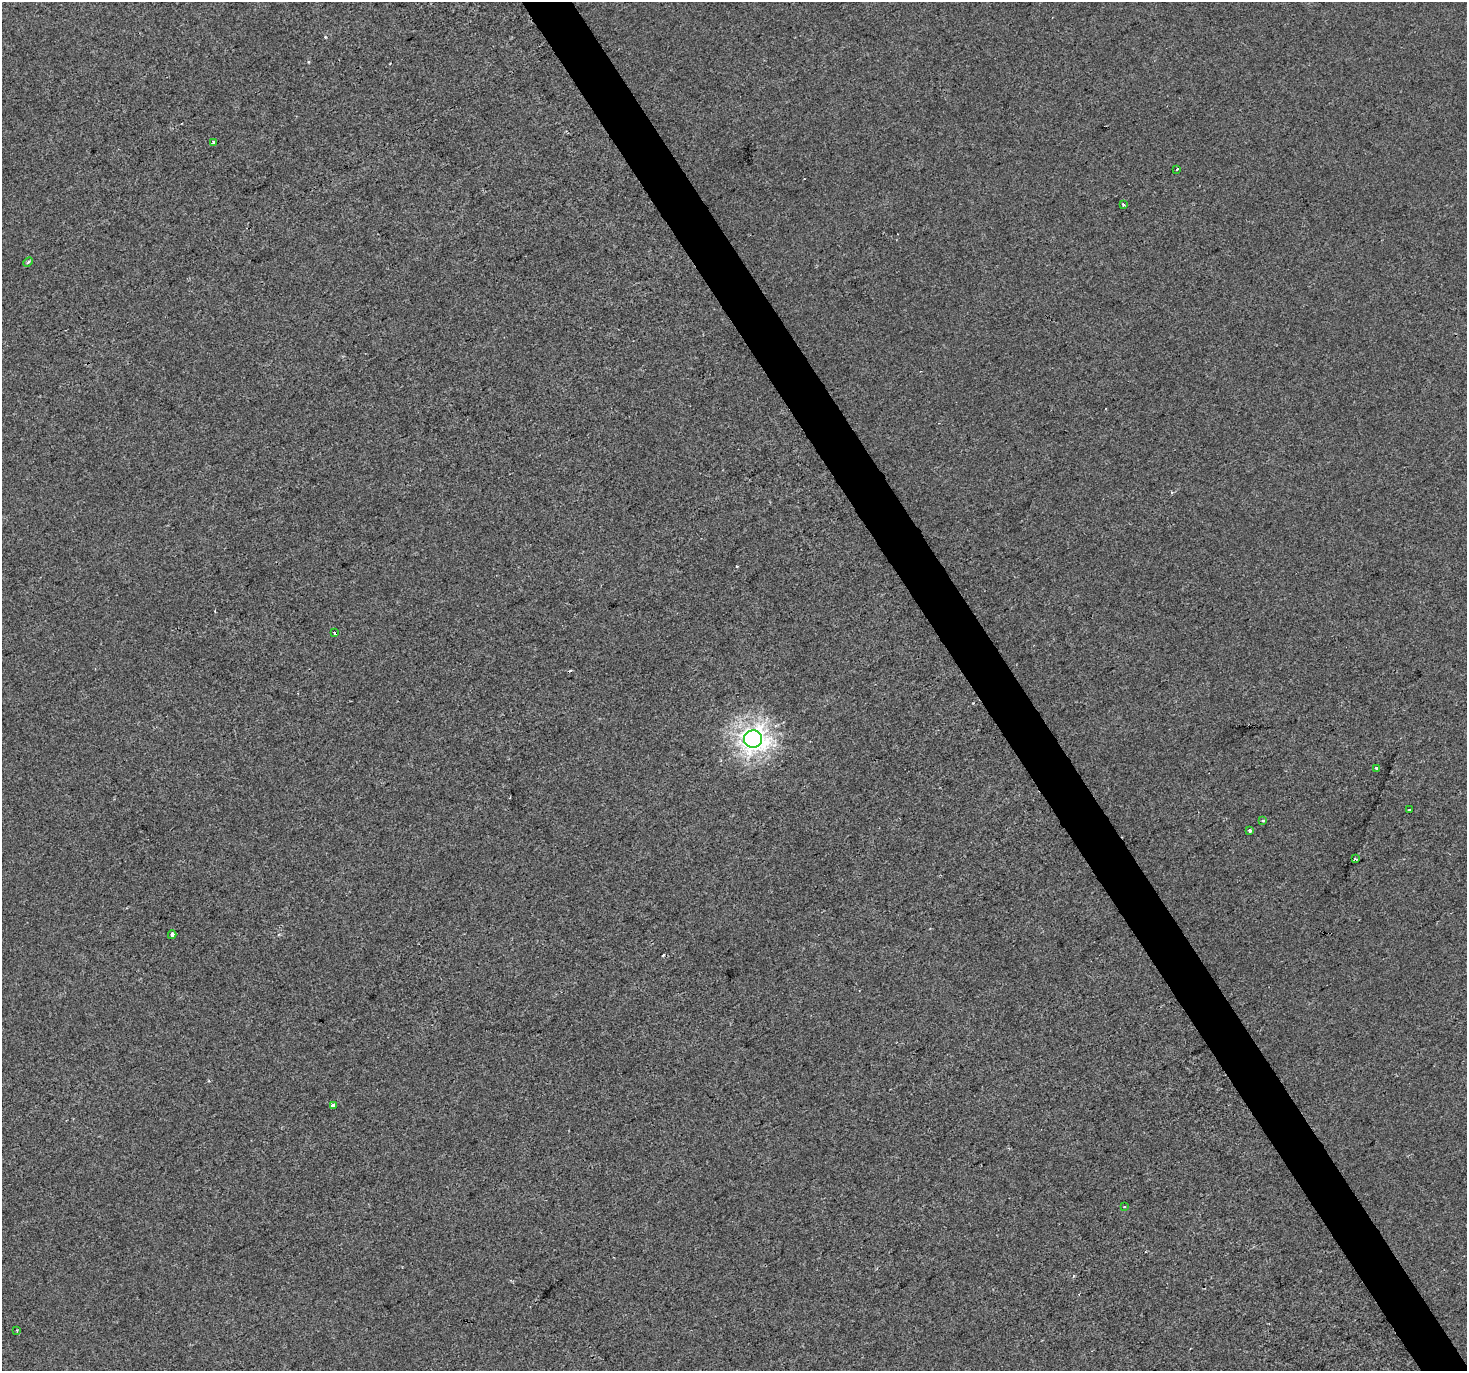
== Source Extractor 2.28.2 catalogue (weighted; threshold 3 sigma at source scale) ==
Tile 6 of 4 x 4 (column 2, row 2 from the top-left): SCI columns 1468-2932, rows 2913-4281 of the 5862 x 5765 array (HDU 1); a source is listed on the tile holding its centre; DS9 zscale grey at full resolution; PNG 1469 x 1373 px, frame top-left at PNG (2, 2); each listed source drawn as its Kron ellipse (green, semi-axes under 4 px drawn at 4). Shown black and unused: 3% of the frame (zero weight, under 2 of 3 exposures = <1% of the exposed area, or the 3 px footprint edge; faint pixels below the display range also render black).
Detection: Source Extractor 2.28.2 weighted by HDU 2 'WHT'; one run over the whole footprint, this tile lists its part. Background -2.36e-04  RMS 0.0042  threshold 0.0188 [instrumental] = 3 sigma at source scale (4.5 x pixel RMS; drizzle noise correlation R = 1.50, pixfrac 1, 0.0396/0.0396 arcsec/px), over >= 5 px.
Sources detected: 21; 6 cosmic-ray / hot-pixel residue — neither listed nor drawn; the other 15 listed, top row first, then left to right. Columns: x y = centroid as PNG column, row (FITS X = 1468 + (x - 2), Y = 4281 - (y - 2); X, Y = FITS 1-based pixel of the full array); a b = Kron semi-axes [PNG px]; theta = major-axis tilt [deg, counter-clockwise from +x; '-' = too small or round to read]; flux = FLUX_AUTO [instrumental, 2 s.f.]
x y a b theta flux
213 142 4 3 - 0.57
1177 169 3 2 - 0.37
1123 205 3 3 - 1.8
28 262 5 3 - 0.62
334 633 4 3 - 4.9
753 739 9 8 - 290
1376 769 3 3 - 2.2
1410 810 3 3 - 1.4
1262 821 3 3 - 1.4
1249 830 3 3 - 1.5
1355 859 3 3 - 1.5
172 935 4 4 - 7.6
334 1106 4 3 - 11
1124 1207 3 2 - 0.35
17 1330 2 2 - 0.3